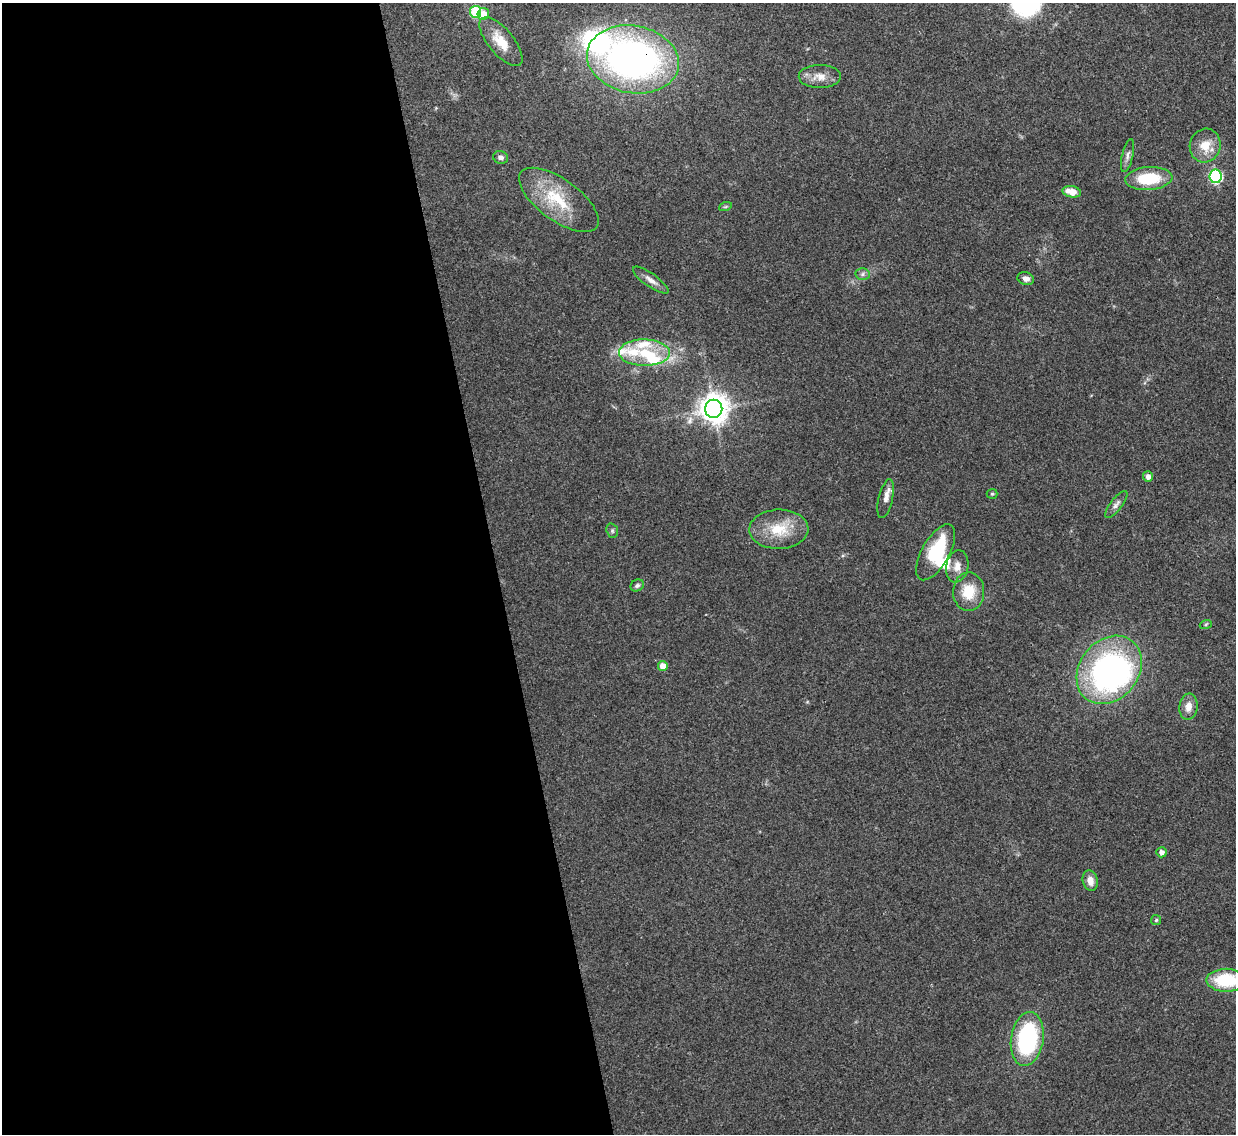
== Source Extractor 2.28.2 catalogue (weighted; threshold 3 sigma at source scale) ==
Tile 9 of 4 x 4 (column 1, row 3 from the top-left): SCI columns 1-1234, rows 1271-2402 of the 4937 x 4921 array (HDU 1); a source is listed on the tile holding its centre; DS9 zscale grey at full resolution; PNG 1238 x 1136 px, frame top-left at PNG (2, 3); each listed source drawn as its Kron ellipse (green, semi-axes under 4 px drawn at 4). Shown black and unused: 40% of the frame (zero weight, under 3 of 4 exposures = <1% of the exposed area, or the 3 px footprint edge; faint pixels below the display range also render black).
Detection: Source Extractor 2.28.2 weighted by HDU 2 'WHT'; one run over the whole footprint, this tile lists its part. Background 0.0961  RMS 0.0062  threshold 0.028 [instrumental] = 3 sigma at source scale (4.5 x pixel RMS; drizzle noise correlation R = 1.50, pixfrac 1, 0.05/0.05 arcsec/px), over >= 5 px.
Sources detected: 45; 2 inside a brighter object's white glare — neither listed nor drawn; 6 inside a brighter listed object's ellipse — not listed separately; the other 37 listed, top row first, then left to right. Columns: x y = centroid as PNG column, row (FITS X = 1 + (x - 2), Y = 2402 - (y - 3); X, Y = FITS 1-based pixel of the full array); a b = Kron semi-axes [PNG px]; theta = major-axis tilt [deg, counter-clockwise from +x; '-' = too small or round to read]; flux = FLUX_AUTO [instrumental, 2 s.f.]
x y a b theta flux
476 12 6 5 - 41
483 14 6 6 - 6.8
501 42 30 12 -50 13
633 59 46 33 -11 270
820 76 21 11 0 7.6
1205 145 17 15 75 12
1127 156 16 5 76 2.8
501 157 7 6 - 2.2
1216 176 6 6 - 80
1149 179 23 11 4 27
1072 192 9 5 -12 7.6
559 200 47 20 -36 31
725 207 6 4 18 0.97
862 274 7 6 - 1.8
1026 279 8 6 -16 2.9
651 280 21 6 -35 4.4
644 353 25 13 0 20
714 409 9 8 - 840
1148 477 5 5 - 3.6
992 494 5 5 - 0.75
886 499 20 7 77 4.2
1116 504 16 6 53 3
779 529 29 19 2 21
612 531 7 5 -70 1.3
936 552 31 13 60 36
957 566 16 11 79 5.8
637 585 7 5 28 1.5
969 592 19 15 89 16
1206 624 6 4 19 0.83
663 666 5 5 - 6.9
1109 670 37 29 51 180
1188 707 13 9 83 6.2
1161 852 5 5 - 3.1
1090 881 10 7 -76 4.7
1156 920 5 5 - 0.97
1226 980 20 11 -1 33
1027 1039 27 16 81 70
Overlapping masked pixels (flux is a lower limit): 1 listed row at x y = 633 59
Isophote crosses this tile's border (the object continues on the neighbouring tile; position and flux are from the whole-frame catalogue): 1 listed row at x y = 1226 980